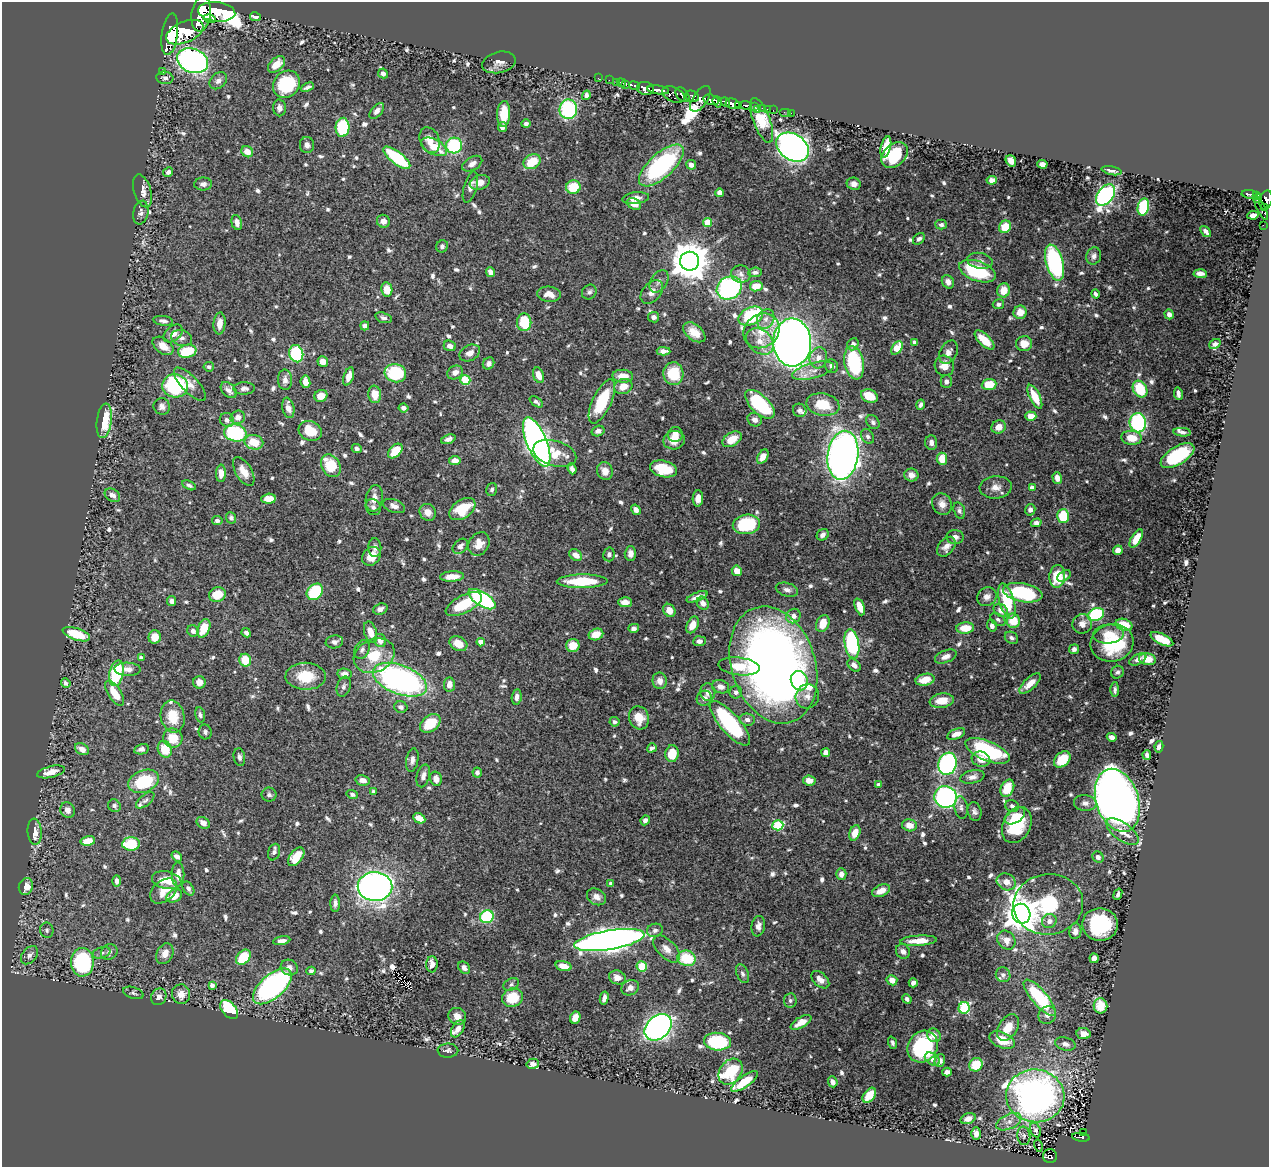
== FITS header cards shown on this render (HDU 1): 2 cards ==
NAXIS1  =                 1267
NAXIS2  =                 1165

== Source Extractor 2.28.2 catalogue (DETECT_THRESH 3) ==
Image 1267 x 1165 px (HDU 1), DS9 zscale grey, 1 PNG px = 1 image px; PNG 1271 x 1169 px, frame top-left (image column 1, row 1165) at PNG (2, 2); each listed source drawn as its Kron ellipse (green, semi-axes under 4 px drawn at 4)
Background 0.636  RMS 0.0097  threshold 0.029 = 3 sigma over >= 5 px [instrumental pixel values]
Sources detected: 783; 1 with non-positive FLUX_AUTO (blend fragments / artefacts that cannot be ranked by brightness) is neither listed nor drawn; of the other 782, the 500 brightest by FLUX_AUTO listed and drawn (282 fainter detections omitted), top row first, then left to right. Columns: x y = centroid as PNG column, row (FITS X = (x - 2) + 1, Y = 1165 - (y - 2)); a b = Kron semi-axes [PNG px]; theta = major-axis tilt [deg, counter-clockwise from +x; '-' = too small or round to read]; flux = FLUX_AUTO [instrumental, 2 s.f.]
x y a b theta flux
217 12 19 9 -6 4300
201 14 18 9 82 4600
255 17 5 4 - 3.9
210 19 6 4 -16 450
185 32 20 10 23 4200
170 34 21 8 82 3900
193 61 16 12 -22 240
499 62 17 10 13 4.5
276 64 10 6 43 9.4
162 71 2 2 - 7.5
383 73 5 4 - 2.6
165 78 8 6 -7 2.3
598 78 2 2 - 9.8
609 80 2 2 - 8.9
218 81 10 7 44 3.1
616 82 2 2 - 11
621 83 4 2 - 22
286 84 14 12 44 38
626 84 4 2 - 30
634 85 5 3 - 56
307 87 7 3 22 1.8
645 88 8 6 -14 1500
658 90 11 3 -8 1100
586 95 5 4 - 3
673 95 12 7 -25 360
683 95 8 5 -46 650
692 96 7 5 -28 400
700 99 14 7 56 670
711 100 8 5 -14 1500
717 102 6 4 -70 700
725 102 5 3 - 400
733 104 7 5 -15 880
738 105 4 2 - 220
746 105 6 3 -6 210
754 107 3 2 - 54
279 108 8 6 -86 3.3
763 108 3 3 - 43
568 109 10 9 - 65
758 109 2 2 - 9.3
767 109 2 2 - 7.7
773 110 2 2 - 8.3
377 111 9 5 48 3.1
785 112 6 2 0 16
791 113 2 2 - 4.1
504 114 13 6 87 15
762 120 24 8 -69 19
526 124 5 4 - 1.9
343 127 9 7 86 47
502 127 5 4 - 3.9
430 140 13 9 -67 6.5
307 145 8 7 - 2.8
454 146 8 8 - 49
434 147 14 7 -28 14
793 147 17 13 -33 460
886 147 11 5 76 13
247 152 6 5 - 7.4
895 155 15 10 40 31
397 158 16 6 -38 55
1011 161 6 5 - 5.8
532 162 9 7 30 16
472 164 11 6 30 3.3
1042 164 5 4 - 3.9
661 165 28 12 42 93
691 165 5 4 - 3.3
1112 171 10 3 -12 2.3
168 172 5 4 - 2.1
992 180 5 4 - 4.4
480 182 10 7 20 5.8
203 184 9 6 1 2.6
854 184 7 6 - 3.2
470 187 16 6 73 3.9
573 187 7 6 - 20
142 191 17 8 -72 4.2
720 193 4 4 - 7.5
1250 194 8 3 -6 200
1106 195 12 7 53 140
1256 195 3 3 - 110
636 198 13 6 7 5
1257 198 4 3 - 130
1266 200 10 6 75 620
634 204 7 5 -28 6.9
1143 207 9 5 78 43
1261 208 13 3 -63 230
1265 208 4 3 - 52
141 213 12 7 78 2.8
1253 215 6 4 10 3.1
383 221 6 6 - 3.6
707 222 4 4 - 17
237 223 8 5 -75 3.9
941 225 6 5 - 1.8
1263 225 2 2 - 7.1
1005 227 6 5 - 14
1206 231 6 3 -51 2.4
919 239 7 5 41 2.3
442 246 6 5 - 1.9
1094 256 9 7 66 2.8
690 261 9 9 - 1800
980 261 13 7 -11 3.4
1055 263 19 8 -75 93
977 271 19 10 -19 41
491 272 5 4 - 4.5
755 272 7 4 5 1.9
741 274 10 8 -13 3.2
1200 274 7 4 -3 3.4
659 281 12 8 57 3.2
948 282 7 5 -59 4
756 286 6 5 - 10
729 288 13 11 31 100
387 289 7 5 -80 9.3
1004 290 7 6 - 9.7
589 292 8 6 50 2
652 292 13 9 49 5.5
549 294 12 7 -7 6.8
1095 294 4 3 - 1.8
998 304 6 5 - 2
1020 312 6 6 - 7
1169 314 5 4 - 3
751 316 13 8 24 56
654 317 5 5 - 2.3
383 318 8 5 -17 2.2
766 319 10 8 62 4.1
163 321 10 4 -8 2.6
524 322 9 7 -90 23
219 323 11 6 85 6.6
365 326 4 4 - 2.2
762 331 19 16 37 15
694 332 13 7 -39 7.7
173 333 11 7 40 5.9
182 338 11 8 -19 2.8
984 340 12 5 -44 13
760 341 15 11 -41 9.5
792 342 24 19 -89 650
914 342 4 3 - 2.1
853 344 6 5 - 2.6
1024 344 8 7 - 8
1215 344 6 4 37 2.6
163 346 12 7 -37 7.4
450 346 6 5 - 3
897 348 7 5 57 22
187 351 9 6 10 27
663 351 7 4 -2 3.5
948 352 12 8 61 4.4
470 353 11 7 28 4.3
296 354 9 7 -74 51
818 358 10 8 74 5.5
323 361 5 5 - 5.8
489 363 6 5 - 2.8
854 363 17 9 -79 55
832 366 7 6 - 2.8
944 366 10 9 - 7.1
209 367 5 4 - 1.7
813 371 21 7 15 6.9
395 373 11 9 -15 40
455 373 8 6 31 4.3
673 374 11 10 - 22
538 375 8 5 -70 7.1
349 376 9 5 71 6.2
623 376 10 6 -2 7.6
285 380 10 7 -87 3.7
465 380 5 5 - 30
946 381 6 5 - 2.5
305 382 6 5 - 4.6
190 384 22 8 -46 6.6
989 384 7 5 5 18
175 386 13 11 -12 70
623 386 9 7 20 7.5
244 388 11 6 1 2.4
1140 389 9 6 -58 25
229 390 9 6 -45 3.3
375 394 9 6 -83 8.5
1178 394 6 3 -81 2.5
321 396 7 5 28 6.8
869 396 9 6 -22 12
1035 397 13 5 -64 14
602 401 24 9 65 32
536 402 7 4 -35 1.8
760 404 18 9 -44 58
823 405 17 11 -11 18
921 405 5 3 - 1.8
162 406 8 8 - 2.9
288 408 10 6 -78 5.8
404 408 5 4 - 2.9
800 410 7 6 - 2.2
1031 416 5 4 - 7.4
238 417 7 6 - 4.9
227 420 7 7 - 2.8
755 420 7 6 - 3.7
104 421 17 7 83 22
873 422 7 6 - 1.8
1138 423 9 8 - 77
999 427 7 6 - 6.1
310 431 12 9 -26 16
598 431 6 5 - 2.7
1182 432 9 4 -6 1.9
235 433 11 8 -11 62
675 434 7 7 - 6.1
868 436 8 6 -56 1.9
1131 438 10 7 -6 11
448 439 7 4 20 2.4
732 439 10 6 31 11
674 440 11 9 13 7.5
254 442 9 7 -12 14
537 442 26 10 -67 410
931 443 7 6 - 3.3
357 448 5 4 - 2
395 451 9 5 45 14
555 453 22 12 -17 16
843 455 24 15 82 500
1177 456 19 9 31 48
763 457 8 5 58 5.5
942 459 6 5 - 11
455 460 6 4 7 4.6
331 466 12 9 -60 21
572 469 5 4 - 2.2
663 469 14 8 -14 23
244 471 16 8 -60 7.4
605 471 9 8 - 6.6
221 473 9 5 88 5
911 475 7 6 - 4.8
1057 478 6 4 -72 3.9
189 485 7 4 -27 1.9
996 487 16 11 4 6.3
1032 488 4 4 - 4.7
492 489 7 5 76 1.7
112 495 8 6 -32 3.9
374 498 13 8 80 6.3
698 498 8 5 87 4.1
269 499 7 5 3 8.1
942 504 11 9 -62 5
394 506 11 6 -20 3.6
373 507 8 7 - 2.3
462 509 14 9 35 23
636 510 5 4 - 3.3
959 510 8 5 -74 1.9
1030 510 6 5 - 2.6
428 512 9 8 - 5.2
1063 516 7 6 - 22
231 518 6 5 - 1.8
217 521 5 4 - 1.8
1036 523 5 4 - 2.2
746 524 14 9 10 38
823 535 6 5 - 2.5
955 537 8 7 - 3
1136 538 10 4 60 8.7
479 544 12 10 58 6.5
460 546 8 6 46 3
375 547 9 6 88 2.8
946 547 11 7 49 3.9
1118 550 5 4 - 4.8
630 553 7 5 89 3.3
609 554 7 5 77 2
576 555 7 5 -38 5.1
372 556 10 8 45 10
737 571 5 5 - 7.7
1057 576 11 8 84 18
1064 576 7 5 37 1.9
452 577 12 5 3 8.4
582 581 25 7 1 28
787 590 11 6 -17 2.8
315 592 9 7 43 45
1023 593 20 9 -11 51
217 595 8 7 - 14
697 597 11 3 22 3.2
987 597 10 9 - 4.3
482 599 15 7 -33 110
172 601 5 4 - 2.5
1007 601 18 7 -74 31
625 602 7 5 -3 5
703 603 7 5 -56 3.6
464 604 20 8 27 25
860 607 9 4 -68 9.1
380 609 7 5 20 3
669 610 7 5 -56 7.2
1001 610 8 6 -37 5
1096 615 8 6 23 61
793 616 7 6 - 4.7
998 620 8 5 -33 1.7
1013 621 7 6 - 17
823 624 9 6 65 9.4
1082 624 10 9 - 5.1
692 625 9 5 63 8.1
1124 625 8 6 -17 16
992 626 6 5 - 2.4
204 628 10 6 66 14
634 628 5 4 - 2.3
965 628 9 5 4 13
193 631 6 5 - 2.6
370 632 11 6 -72 7.1
246 633 5 4 - 2
76 634 14 6 -18 23
596 634 7 5 19 10
1109 634 15 9 6 9.8
155 637 6 6 - 8.7
1011 638 7 5 -33 2
1162 639 12 5 -25 18
380 641 7 5 -68 4.6
699 641 6 5 - 2.8
334 642 9 6 10 2.4
481 642 4 4 - 6
1112 643 21 18 14 45
458 644 9 7 -28 10
852 644 15 7 -80 75
573 645 7 6 - 10
1074 649 5 5 - 2.3
362 650 10 7 67 2.2
374 656 21 16 26 20
946 656 11 6 23 3.8
141 658 4 4 - 2.6
1138 659 9 5 26 2.9
1147 659 8 6 -12 9.8
245 660 6 6 - 17
773 665 60 42 -72 610
854 665 7 5 -44 3.6
739 666 21 9 -6 14
127 669 13 6 -2 4.4
1117 672 7 6 - 1.8
116 673 13 7 77 46
344 674 7 5 -8 3.6
306 676 20 13 -1 20
400 680 28 14 -21 190
925 680 9 6 13 9.6
660 681 8 7 - 4.9
799 681 10 8 -66 13
199 682 6 6 - 5.4
66 683 5 4 - 2.1
1030 684 13 5 42 6.7
449 685 7 5 84 4.3
344 687 10 6 72 2.2
720 687 9 6 -15 4
1115 690 7 4 89 2
708 692 9 7 -83 4.7
736 692 6 6 - 2.4
115 693 14 6 -58 12
807 696 12 11 - 4.9
517 697 7 5 81 3.1
704 698 8 7 - 3.5
942 701 12 7 9 9.7
401 707 7 5 -22 2.1
200 715 7 5 -79 1.7
173 717 16 12 -79 14
639 718 12 10 -71 9.8
747 720 8 6 -7 3
614 722 5 4 - 2.1
430 723 11 8 37 22
730 723 28 10 -49 75
205 732 7 6 - 2
956 734 9 5 22 4.9
1112 737 5 4 - 3.6
173 738 10 9 - 13
1159 747 6 4 79 3
652 748 5 4 - 2.1
82 749 7 5 -29 4.9
141 749 7 5 13 2.5
165 749 8 7 - 16
988 751 23 10 -23 69
826 753 4 4 - 7.4
672 754 8 6 83 14
1147 755 5 4 - 2.3
239 757 9 5 -81 2.1
981 759 9 7 -17 6.8
1062 759 9 6 44 19
412 760 12 6 80 2.9
947 764 11 9 72 140
51 772 14 5 14 6.6
477 772 5 5 - 2.2
423 776 12 6 76 3.5
972 777 12 6 12 3.6
436 779 7 6 - 5.1
363 780 7 5 -14 4
144 781 16 11 21 34
809 781 6 5 - 6
879 785 4 4 - 2.9
1007 788 9 6 63 16
374 792 4 4 - 2.4
352 794 6 4 -16 1.8
269 795 7 7 - 1.9
946 797 11 11 - 150
145 800 11 5 40 2
1117 800 32 21 -72 730
1085 803 11 8 -6 3.4
114 806 7 6 - 1.8
1012 806 7 6 - 1.9
961 808 11 6 -82 2.7
68 810 8 7 - 3.5
974 811 9 6 -75 2.4
1015 816 11 7 34 6.4
419 818 6 4 -28 8.5
645 820 5 4 - 2.2
203 823 7 5 -32 4.3
778 825 5 5 - 43
910 825 7 6 - 6.2
1017 825 19 13 63 38
35 832 13 7 -86 5.3
1122 832 19 9 -36 8.1
855 833 8 5 68 7.9
88 841 7 4 12 9.3
131 844 9 6 2 29
274 852 8 6 70 1.9
177 856 6 4 -38 2.7
296 857 11 6 52 15
1098 857 6 5 - 2.4
178 874 12 6 -90 6.6
841 874 6 5 - 3.3
167 880 15 8 -11 14
117 881 5 4 - 2.4
1006 882 10 8 -27 6.3
611 883 4 4 - 1.8
26 887 8 7 - 9.9
375 887 17 14 -2 410
188 889 8 5 -59 1.9
164 891 15 10 39 9.8
881 891 9 5 24 6.7
1118 894 6 3 69 1.8
174 896 8 6 31 8.7
596 897 10 8 -30 4.3
335 903 9 5 89 2.5
1048 904 35 30 7 49
1021 914 10 9 - 1300
487 917 7 6 - 49
1049 921 7 7 - 3.4
1100 924 18 16 0 50
758 926 10 7 81 3.7
47 930 8 6 -78 1.8
655 930 8 6 17 2.4
1075 931 8 6 81 3.4
609 940 35 9 9 700
1006 940 10 8 -50 5.7
282 941 9 4 11 3.4
919 941 18 5 3 9.7
667 949 16 9 -46 6.3
903 951 8 6 -52 3.4
109 952 8 7 - 2.5
102 953 9 5 17 2
165 954 11 8 62 6.1
29 955 10 7 49 3.5
243 957 8 6 47 23
687 958 9 7 -16 27
1094 958 5 4 - 6.1
82 962 14 11 -90 77
432 964 8 6 90 4.3
563 966 8 4 -16 5.8
642 966 5 5 - 18
289 968 9 7 -25 3.1
464 968 7 5 -51 3.1
311 971 4 4 - 1.9
742 974 10 6 -66 2.3
1003 975 7 7 - 2.3
617 977 8 7 - 5.5
820 980 11 6 -43 4.2
892 980 5 5 - 6.1
913 983 5 4 - 2.4
212 985 4 4 - 2.8
511 985 8 6 29 1.8
272 986 23 11 41 200
630 988 9 7 26 3.7
133 993 10 5 -18 1.8
181 994 10 9 - 6.6
159 997 8 7 - 3.1
513 998 10 9 - 19
604 998 7 4 77 3.3
1040 998 23 7 -50 58
907 999 5 4 - 2.2
790 1000 7 6 - 1.9
1101 1006 7 6 - 13
964 1008 6 5 - 65
229 1009 11 7 -48 44
1047 1015 9 8 - 3.7
457 1016 9 8 - 5.4
575 1018 6 5 - 6.6
801 1022 11 5 30 8.1
658 1027 15 11 45 280
1008 1027 14 9 58 10
458 1029 9 6 58 3.5
1083 1034 7 5 -8 4.9
934 1035 7 6 - 4.6
1002 1040 13 7 -22 13
717 1042 13 9 -4 51
892 1043 6 4 -69 1.7
1065 1044 10 6 -14 3
923 1047 16 14 54 55
448 1051 10 7 1 2.3
932 1059 8 5 -36 2.9
940 1061 6 5 - 2.5
533 1064 6 5 - 3.5
976 1065 7 6 - 18
730 1072 14 10 53 47
947 1072 5 4 - 3.2
745 1081 16 5 35 15
833 1082 5 4 - 3.8
869 1095 8 5 53 15
1035 1096 29 26 -4 280
968 1119 8 5 20 3.7
1009 1122 13 7 24 4.8
1036 1130 7 5 -67 2.1
1084 1132 3 3 - 28
976 1134 6 4 89 3.8
1024 1136 9 6 -84 2.3
1081 1137 9 4 -8 150
1038 1146 6 3 -77 4.2
1050 1156 7 7 - 190
At the frame edge (FLAGS 8, measured only in part): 1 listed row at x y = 1266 200
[282 fainter detections neither listed nor drawn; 1 non-positive-flux detection neither listed nor drawn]